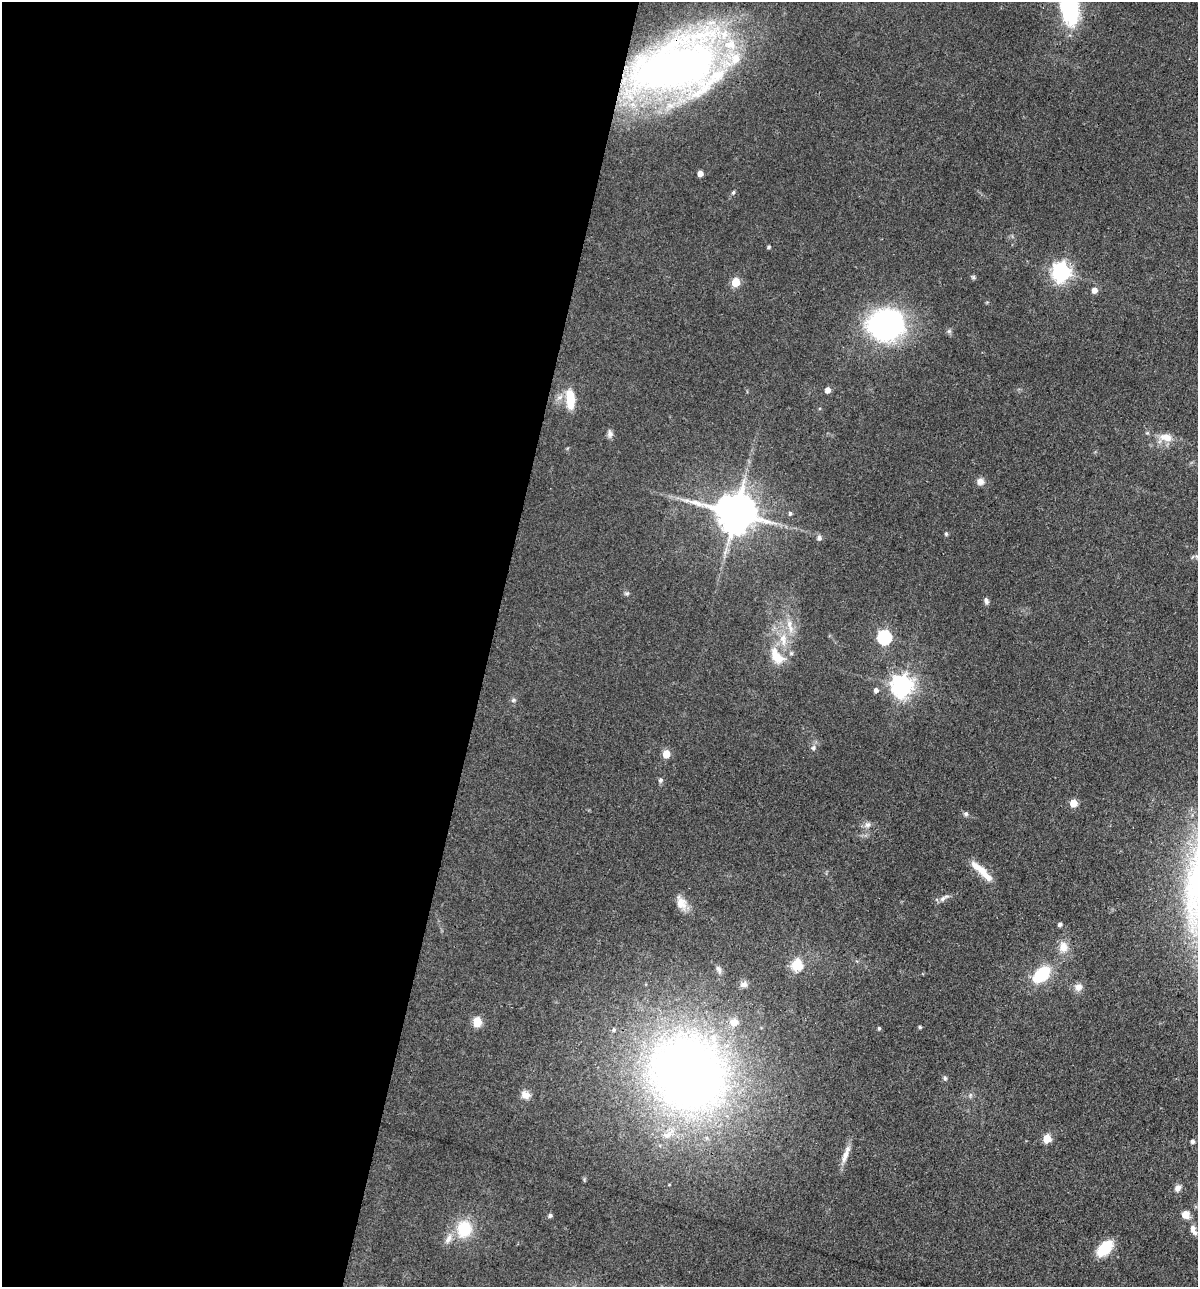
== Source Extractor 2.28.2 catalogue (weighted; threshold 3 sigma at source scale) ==
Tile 5 of 4 x 4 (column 1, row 2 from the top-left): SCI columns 127-1322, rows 2570-3854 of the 5159 x 5138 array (HDU 1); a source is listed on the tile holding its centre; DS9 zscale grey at full resolution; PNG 1200 x 1289 px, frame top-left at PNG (2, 2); no overlay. Shown black and unused: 41% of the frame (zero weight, under 3 of 4 exposures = <1% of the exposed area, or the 3 px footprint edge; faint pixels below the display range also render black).
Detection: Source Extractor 2.28.2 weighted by HDU 2 'WHT'; one run over the whole footprint, this tile lists its part. Background 0.0814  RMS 0.0065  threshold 0.0291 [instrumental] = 3 sigma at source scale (4.5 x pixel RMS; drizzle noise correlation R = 1.50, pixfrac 1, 0.05/0.05 arcsec/px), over >= 5 px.
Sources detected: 65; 4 inside a brighter listed object's ellipse — not listed separately; the other 61 listed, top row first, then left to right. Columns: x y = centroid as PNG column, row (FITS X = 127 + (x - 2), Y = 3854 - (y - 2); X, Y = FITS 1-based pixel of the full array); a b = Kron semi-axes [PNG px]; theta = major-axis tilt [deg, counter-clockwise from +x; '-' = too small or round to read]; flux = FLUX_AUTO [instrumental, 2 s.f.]
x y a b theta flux
1069 4 35 14 -82 99
677 66 78 44 19 520
700 173 4 4 - 5
733 192 6 4 67 0.93
768 247 5 4 - 0.94
1061 272 7 7 - 280
973 277 6 5 - 0.99
736 282 5 5 - 22
1094 290 6 6 - 3.5
886 325 36 30 11 140
828 390 5 4 - 5
570 399 23 9 -87 15
610 433 11 7 -87 2.4
1166 437 19 10 -12 7.7
980 481 9 9 - 3.4
735 513 12 11 - 2200
790 513 5 4 - 1.3
946 534 6 4 -68 0.89
819 538 6 6 - 2.1
1197 556 6 4 -19 0.98
627 593 7 4 0 1.1
986 601 8 5 -72 1.7
790 626 23 7 -77 7.2
884 637 6 6 - 96
783 639 20 9 -85 10
777 656 25 14 -56 13
902 686 8 7 - 450
876 690 5 5 - 2.2
513 700 6 5 - 1.2
813 748 7 6 - 1.6
666 754 6 5 - 12
660 780 7 6 - 1.3
1073 803 5 5 - 14
966 814 6 5 - 1.2
867 825 8 7 - 2.6
981 871 36 8 -43 11
943 898 15 6 35 2.8
681 903 19 12 -65 7.7
1060 924 5 5 - 1.4
1063 947 16 11 -77 6.9
797 965 6 6 - 47
718 969 10 6 -62 2.3
1041 974 14 9 44 41
744 984 11 8 15 3.3
1078 987 11 10 - 3.9
477 1022 5 5 - 28
920 1027 4 4 - 0.72
879 1028 5 4 - 0.83
688 1073 98 88 -39 480
945 1078 5 5 - 1.1
525 1095 12 10 -38 4.6
1047 1139 5 5 - 20
1192 1141 5 5 - 1.5
846 1154 27 6 71 6
1178 1188 10 8 52 2.9
550 1215 6 5 - 1.2
1185 1215 8 7 - 6.3
464 1229 17 14 85 25
1193 1230 13 6 -69 4
448 1239 14 7 67 4.2
1105 1248 21 12 44 17
Overlapping masked pixels (flux is a lower limit): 1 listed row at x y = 677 66
Isophote crosses this tile's border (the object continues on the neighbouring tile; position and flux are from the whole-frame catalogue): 2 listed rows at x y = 1069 4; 1197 556